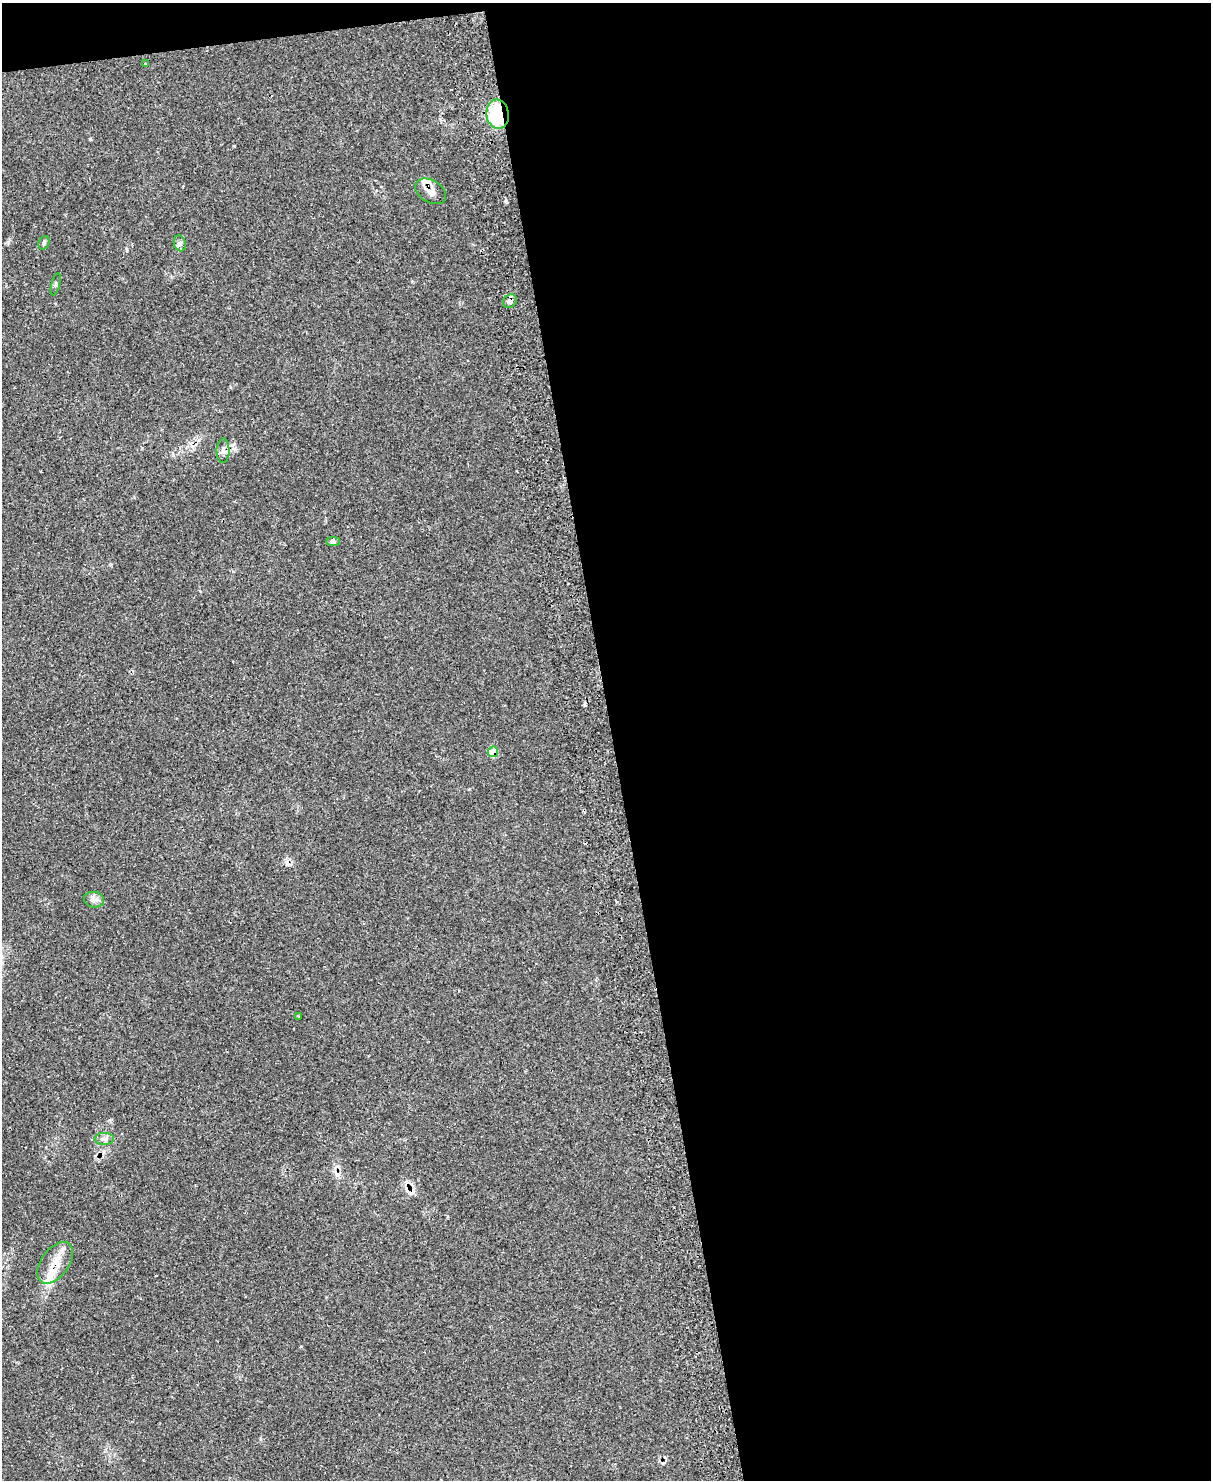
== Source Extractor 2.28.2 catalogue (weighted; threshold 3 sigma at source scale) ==
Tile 4 of 4 x 3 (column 4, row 1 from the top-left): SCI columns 3676-4884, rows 3211-4688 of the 4884 x 4829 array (HDU 1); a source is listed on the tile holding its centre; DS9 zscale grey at full resolution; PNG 1213 x 1482 px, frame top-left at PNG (2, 3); each listed source drawn as its Kron ellipse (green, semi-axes under 4 px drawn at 4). Shown black and unused: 51% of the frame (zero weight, under 2 of 3 exposures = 3% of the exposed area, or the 3 px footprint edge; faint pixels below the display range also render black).
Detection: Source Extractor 2.28.2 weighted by HDU 2 'WHT'; one run over the whole footprint, this tile lists its part. Background 0.145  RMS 0.0072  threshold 0.0325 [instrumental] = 3 sigma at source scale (4.5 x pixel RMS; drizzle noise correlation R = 1.50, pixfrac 1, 0.05/0.05 arcsec/px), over >= 5 px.
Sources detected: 22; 5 cosmic-ray / hot-pixel residue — neither listed nor drawn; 3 inside a brighter listed object's ellipse — not listed separately; the other 14 listed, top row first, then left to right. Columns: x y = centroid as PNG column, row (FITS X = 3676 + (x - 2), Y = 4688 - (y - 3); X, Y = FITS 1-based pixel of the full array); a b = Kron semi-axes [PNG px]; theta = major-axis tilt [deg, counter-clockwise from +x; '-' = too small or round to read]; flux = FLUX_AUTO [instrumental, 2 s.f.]
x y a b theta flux
145 63 3 2 - 0.95
498 114 14 11 -82 47
431 191 17 11 -30 5.9
44 243 7 5 68 1.3
180 243 8 6 -72 2.3
56 284 11 3 76 1
510 301 7 6 - 2.8
223 451 12 6 89 3.3
333 541 7 4 0 1.4
493 752 5 5 - 13
94 900 10 8 -8 3.2
299 1016 3 2 - 1
104 1139 9 6 2 2.7
55 1263 24 14 54 12
Overlapping masked pixels (flux is a lower limit): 6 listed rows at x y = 498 114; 431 191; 510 301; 223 451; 493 752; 55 1263
Unlisted compact peaks at least as high as the median listed source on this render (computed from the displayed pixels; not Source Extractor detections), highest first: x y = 506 201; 234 146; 90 139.